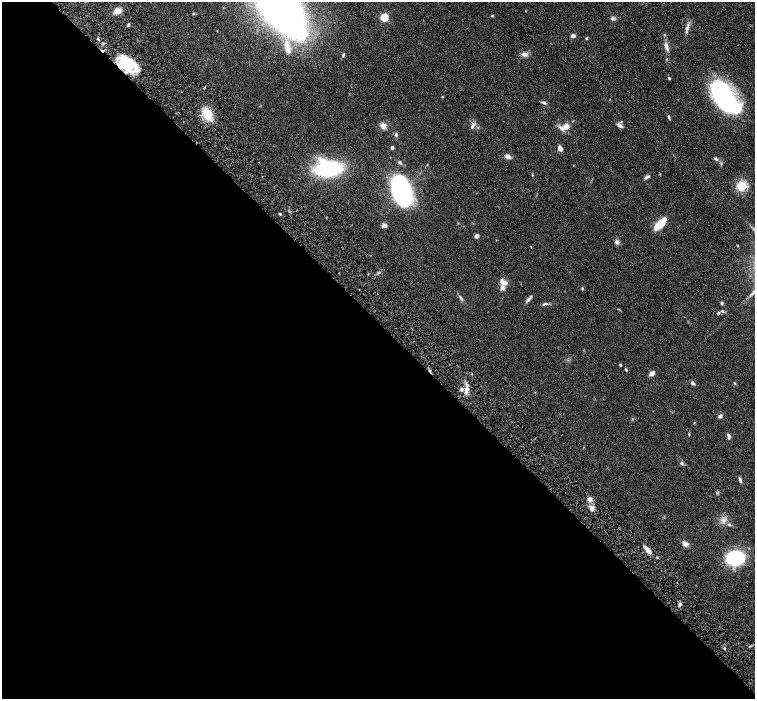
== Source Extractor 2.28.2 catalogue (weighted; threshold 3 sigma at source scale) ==
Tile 9 of 4 x 4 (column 1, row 3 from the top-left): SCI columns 47-1552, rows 1594-2986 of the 6116 x 6111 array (HDU 1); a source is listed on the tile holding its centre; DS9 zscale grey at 2 x 2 block average (1 PNG px = mean of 2 x 2 image px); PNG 757 x 701 px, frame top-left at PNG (2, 2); no overlay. Shown black and unused: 54% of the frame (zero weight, under 4 of 8 exposures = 3% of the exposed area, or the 3 px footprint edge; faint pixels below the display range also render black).
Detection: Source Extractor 2.28.2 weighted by HDU 2 'WHT'; one run over the whole footprint, this tile lists its part. Background 0.0536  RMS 0.0042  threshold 0.0173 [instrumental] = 3 sigma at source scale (4.09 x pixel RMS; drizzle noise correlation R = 1.36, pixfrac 0.8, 0.05/0.05 arcsec/px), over >= 5 px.
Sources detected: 77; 1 cosmic-ray / hot-pixel residue — not listed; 3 inside a brighter listed object's ellipse — not listed separately; the other 73 listed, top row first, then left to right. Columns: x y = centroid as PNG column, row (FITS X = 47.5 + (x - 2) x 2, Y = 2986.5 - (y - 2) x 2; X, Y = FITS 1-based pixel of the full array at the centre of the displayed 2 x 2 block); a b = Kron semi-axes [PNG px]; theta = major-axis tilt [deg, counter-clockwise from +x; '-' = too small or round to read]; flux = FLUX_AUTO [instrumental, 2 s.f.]
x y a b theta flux
278 5 40 17 -53 1200
118 11 9 6 24 5.8
193 14 3 3 - 0.73
492 16 3 2 - 0.59
384 17 3 3 - 52
613 18 5 4 - 1.7
128 25 4 3 - 0.98
687 28 7 4 -89 2.4
573 36 5 4 - 2
586 38 4 3 - 0.83
99 40 3 2 - 0.75
666 46 8 4 -76 4.1
287 48 15 7 -78 9.7
524 54 9 5 -1 3.1
343 55 5 3 - 1.1
667 59 3 2 - 0.53
127 64 19 12 -20 41
669 78 4 2 - 1.1
442 97 3 2 - 0.6
725 98 30 14 -56 160
544 103 5 4 - 1.9
207 114 12 10 84 16
669 117 5 3 - 1.1
383 126 8 6 -57 4
566 126 7 7 - 5.3
620 126 9 4 -30 2.6
472 127 4 4 - 1.7
396 135 4 3 - 1.6
392 147 2 2 - 3.6
560 148 5 4 - 4.2
508 157 7 5 -29 3.5
716 159 7 3 -32 2.1
400 162 6 4 -23 1.4
328 169 18 11 4 110
648 177 6 4 24 1.8
742 186 12 11 - 13
401 191 17 9 -74 380
280 214 3 2 - 0.98
660 224 15 6 45 19
384 225 6 4 26 2.8
754 230 4 2 - 1.1
476 236 5 4 - 2.9
617 242 6 5 - 2.3
737 245 3 2 - 0.47
531 246 3 2 - 0.47
504 282 10 5 -25 5.6
502 287 7 5 85 2.8
582 288 4 3 - 0.8
461 298 9 2 -62 1.6
529 299 7 4 53 2.3
722 303 4 3 - 1.3
544 304 7 3 25 1.4
718 313 4 3 - 1.2
620 365 3 2 - 0.97
626 369 4 2 - 1
652 373 6 5 - 3.5
693 383 8 3 -35 1.5
735 383 3 3 - 0.7
462 389 5 3 - 1.8
466 389 10 4 65 5
720 416 5 4 - 2
689 434 4 2 - 0.74
729 436 8 4 -74 2.2
681 463 5 3 - 1.4
740 480 8 3 -67 1.8
590 499 5 4 - 3.2
591 508 7 5 -75 3.7
729 524 5 3 - 1.3
685 543 7 5 -36 3
647 550 10 4 -52 5.9
735 558 14 11 -4 65
680 604 4 4 - 2.1
724 649 5 2 - 0.95
Overlapping masked pixels (flux is a lower limit): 2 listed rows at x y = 127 64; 680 604
Isophote crosses this tile's border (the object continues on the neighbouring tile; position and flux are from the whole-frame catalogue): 3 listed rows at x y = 278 5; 725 98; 754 230
Diffuse or blended objects may show on this block-average render without a row.